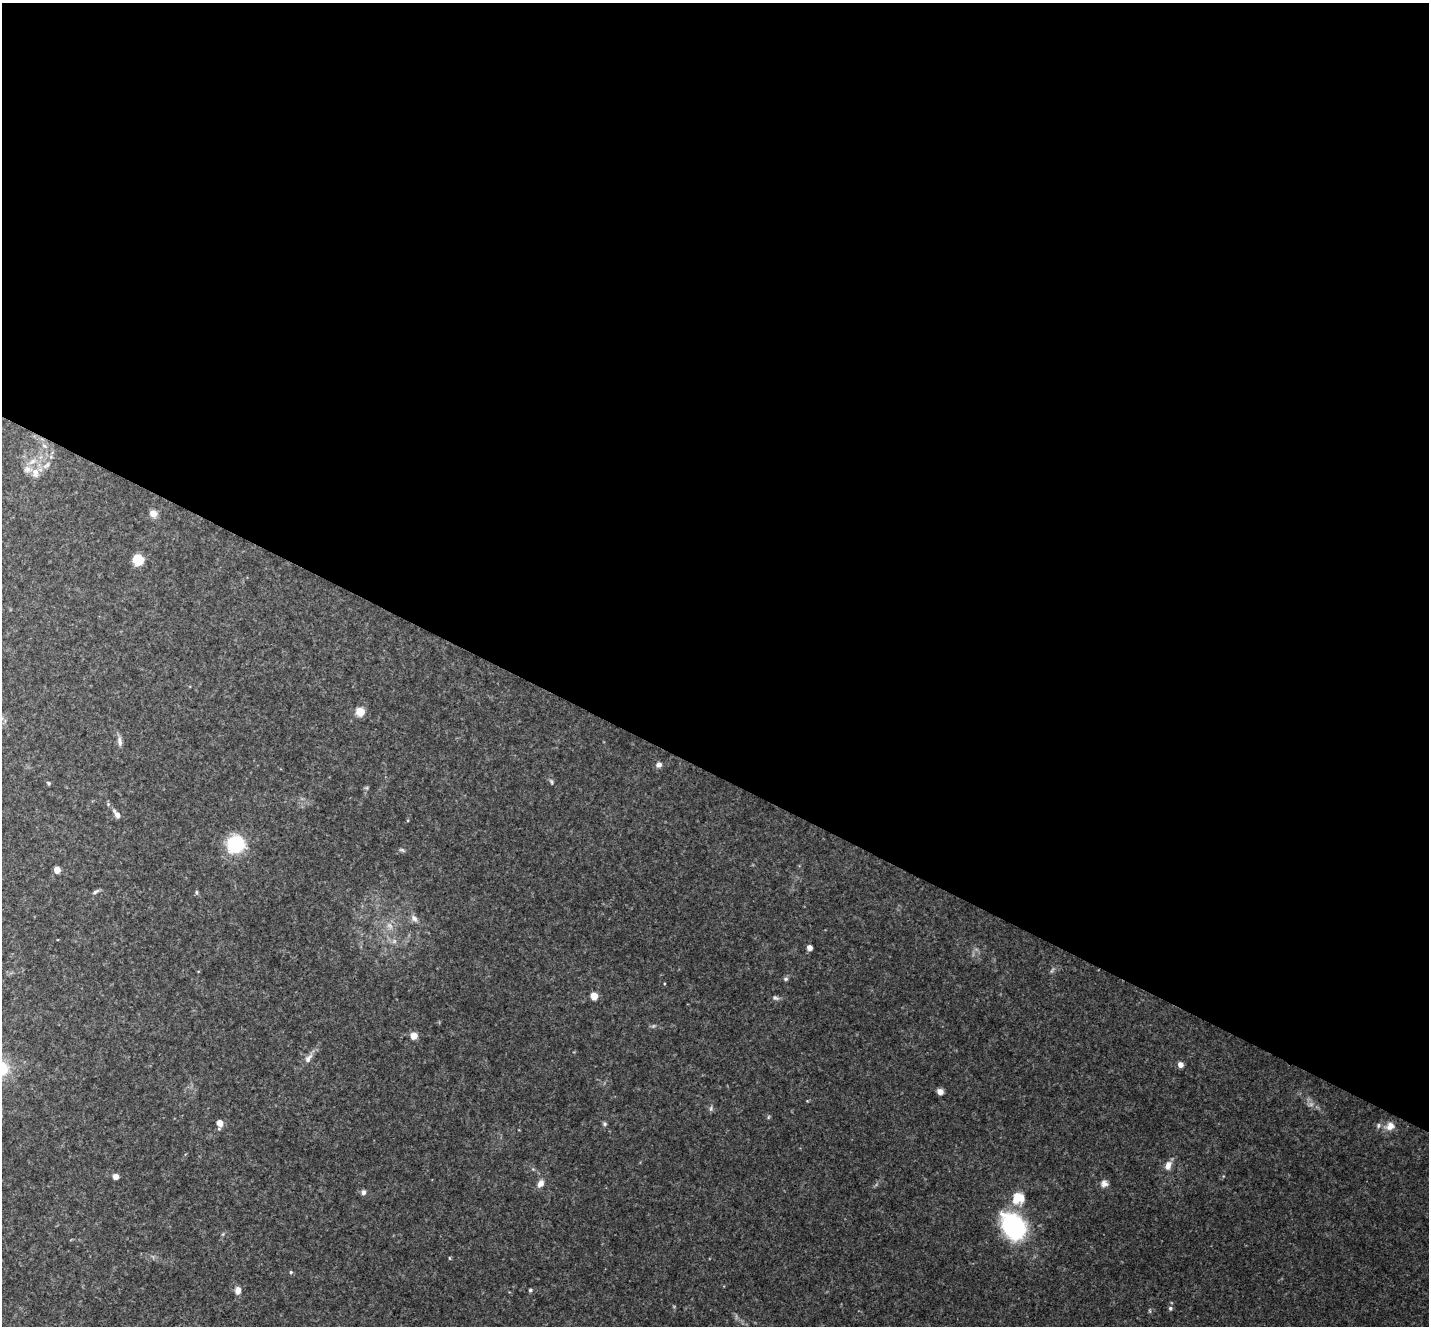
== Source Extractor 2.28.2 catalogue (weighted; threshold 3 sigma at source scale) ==
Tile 3 of 4 x 4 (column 3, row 1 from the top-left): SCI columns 2864-4290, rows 4262-5585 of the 5722 x 5735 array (HDU 1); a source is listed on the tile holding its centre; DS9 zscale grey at full resolution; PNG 1431 x 1328 px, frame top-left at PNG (2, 3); no overlay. Shown black and unused: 58% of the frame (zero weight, under 3 of 4 exposures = <1% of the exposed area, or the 3 px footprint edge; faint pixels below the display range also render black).
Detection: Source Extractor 2.28.2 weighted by HDU 2 'WHT'; one run over the whole footprint, this tile lists its part. Background 0.125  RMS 0.0075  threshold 0.0337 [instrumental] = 3 sigma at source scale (4.5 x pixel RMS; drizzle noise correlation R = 1.50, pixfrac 1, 0.05/0.05 arcsec/px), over >= 5 px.
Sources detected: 50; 4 too faint to see at this stretch — not listed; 1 inside a brighter listed object's ellipse — not listed separately; the other 45 listed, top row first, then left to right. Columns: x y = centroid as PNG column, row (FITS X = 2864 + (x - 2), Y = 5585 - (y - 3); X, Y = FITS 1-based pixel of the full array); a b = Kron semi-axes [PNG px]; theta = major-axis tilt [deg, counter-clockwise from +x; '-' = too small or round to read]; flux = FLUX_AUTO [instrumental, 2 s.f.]
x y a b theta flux
44 446 7 5 -44 2.2
46 465 13 5 39 3.4
35 473 14 9 -81 7.6
153 513 9 9 - 5
138 560 6 6 - 38
360 711 6 6 - 17
120 741 15 6 -82 3.3
659 764 8 7 - 2.8
551 781 8 4 -63 1.4
48 783 6 4 -25 1.1
117 814 13 6 -55 4
235 844 9 9 - 96
402 850 8 4 -26 1.3
57 870 5 5 - 10
95 892 10 4 30 1.8
197 892 6 4 -83 1.2
414 918 12 7 -51 3.8
390 925 10 7 -49 4.1
809 948 5 5 - 4.3
1052 970 9 3 56 1.3
786 979 7 5 -12 1.4
594 996 5 5 - 12
775 998 10 6 -15 2.1
414 1036 5 5 - 12
308 1058 15 7 56 4.6
1180 1065 4 4 - 6.6
940 1092 5 5 - 6.2
711 1109 8 5 72 1.6
768 1117 6 3 71 0.92
220 1123 8 6 -79 5.4
605 1124 6 6 - 1.4
1390 1126 13 10 22 6.9
1168 1165 12 8 68 5.6
116 1176 5 5 - 5.6
1104 1183 10 9 - 3.8
540 1184 10 7 64 4.9
363 1192 5 5 - 3.3
1018 1198 18 16 32 16
1013 1226 29 21 -56 91
223 1234 6 4 71 1
449 1258 5 3 - 0.7
291 1272 5 4 - 1.2
238 1290 9 7 84 4.9
530 1290 5 4 - 1.2
1170 1308 6 5 - 1.5